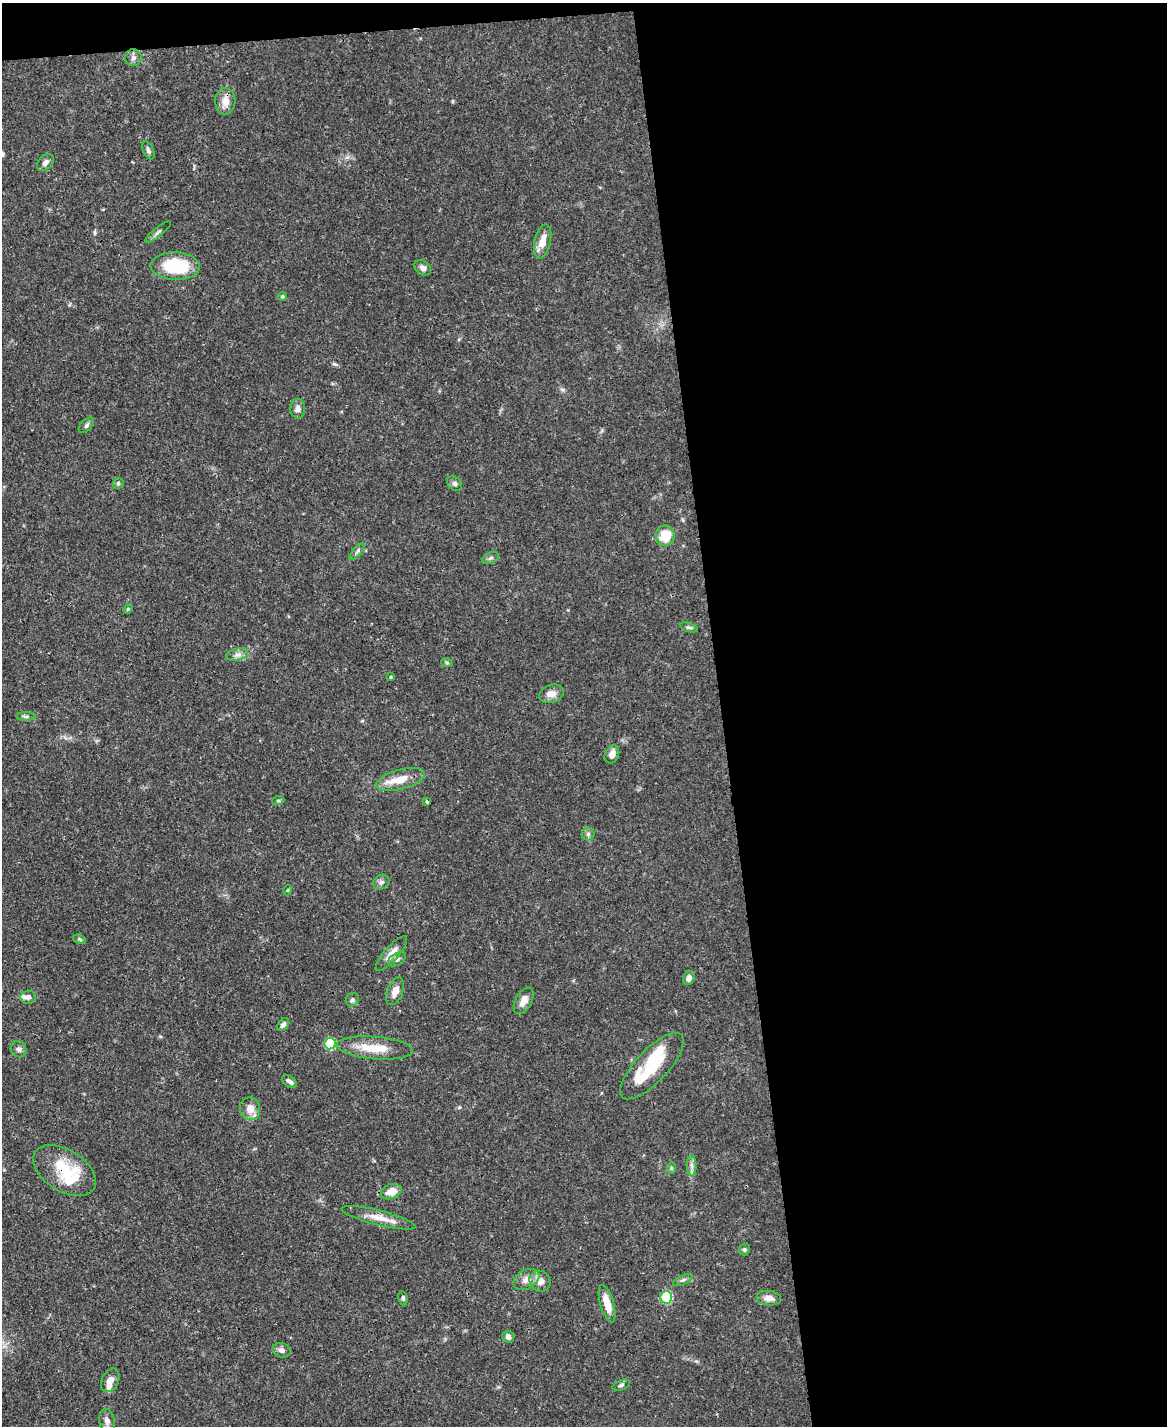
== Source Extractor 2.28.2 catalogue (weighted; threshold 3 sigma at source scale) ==
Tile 4 of 4 x 3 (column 4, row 1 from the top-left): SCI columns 3498-4662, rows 3089-4512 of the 4665 x 4644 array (HDU 1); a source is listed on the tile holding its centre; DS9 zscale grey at full resolution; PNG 1169 x 1428 px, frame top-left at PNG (2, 3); each listed source drawn as its Kron ellipse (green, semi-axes under 4 px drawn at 4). Shown black and unused: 39% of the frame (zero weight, under 3 of 4 exposures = <1% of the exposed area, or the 3 px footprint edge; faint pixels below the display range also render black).
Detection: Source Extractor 2.28.2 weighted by HDU 2 'WHT'; one run over the whole footprint, this tile lists its part. Background 0.0671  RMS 0.0034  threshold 0.0151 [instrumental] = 3 sigma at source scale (4.5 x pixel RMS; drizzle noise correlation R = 1.50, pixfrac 1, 0.05/0.05 arcsec/px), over >= 5 px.
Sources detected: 69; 2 inside a brighter object's white glare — neither listed nor drawn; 4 inside a brighter listed object's ellipse — not listed separately; the other 63 listed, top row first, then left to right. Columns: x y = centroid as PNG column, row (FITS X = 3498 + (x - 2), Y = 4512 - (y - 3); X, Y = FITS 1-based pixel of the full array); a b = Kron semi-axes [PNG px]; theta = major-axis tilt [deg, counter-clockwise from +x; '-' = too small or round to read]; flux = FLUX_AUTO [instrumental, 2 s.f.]
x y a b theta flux
133 58 8 8 - 1.3
225 101 13 10 87 3.4
148 150 9 5 -65 0.97
45 162 10 7 46 1.4
158 232 16 3 38 0.86
543 241 17 8 78 3.9
175 266 24 14 -3 19
423 268 9 6 -40 1.4
282 296 4 4 - 0.56
298 409 10 7 88 1.7
86 425 9 5 45 0.83
455 483 8 6 -43 0.85
118 484 5 5 - 0.68
665 536 10 9 - 8.2
357 551 10 3 50 0.65
491 558 9 5 26 0.78
128 609 5 4 - 0.42
689 627 9 4 -18 0.7
237 655 11 6 12 1.4
447 663 6 3 -19 0.49
390 677 4 3 - 0.46
551 694 13 9 17 2.5
26 716 9 4 0 0.7
612 754 9 7 67 2.2
400 779 25 10 15 6.2
278 801 6 4 18 0.45
427 802 3 3 - 0.67
588 834 6 6 - 0.75
381 882 8 7 - 1.1
288 890 5 3 - 0.29
80 939 6 4 -23 0.5
391 954 22 7 49 3
397 959 10 6 27 1
689 978 7 5 70 1.4
395 991 14 8 69 2.7
28 997 8 6 5 1.5
352 1000 7 6 - 0.83
524 1001 14 8 61 2.5
283 1025 7 5 49 1
330 1044 6 5 - 19
375 1048 38 11 -5 8.2
19 1049 8 7 - 1.1
652 1066 43 16 47 17
290 1081 8 5 -36 0.98
250 1109 11 10 - 3.2
692 1166 10 5 -89 1.2
671 1168 6 4 -90 0.47
64 1171 35 20 -32 15
391 1192 11 7 20 4.1
378 1218 38 7 -14 4.8
744 1249 6 5 - 0.61
526 1280 14 9 29 2.6
683 1280 11 4 25 0.81
540 1281 11 10 - 3
666 1297 6 6 - 18
403 1298 7 4 -80 0.54
769 1298 12 7 -6 2.3
607 1304 19 6 -74 4.9
508 1337 6 5 - 1
282 1350 9 7 -15 1.4
110 1380 12 8 64 2.5
621 1385 9 4 20 0.7
107 1421 12 7 -78 2.1
Overlapping masked pixels (flux is a lower limit): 2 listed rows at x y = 64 1171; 526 1280